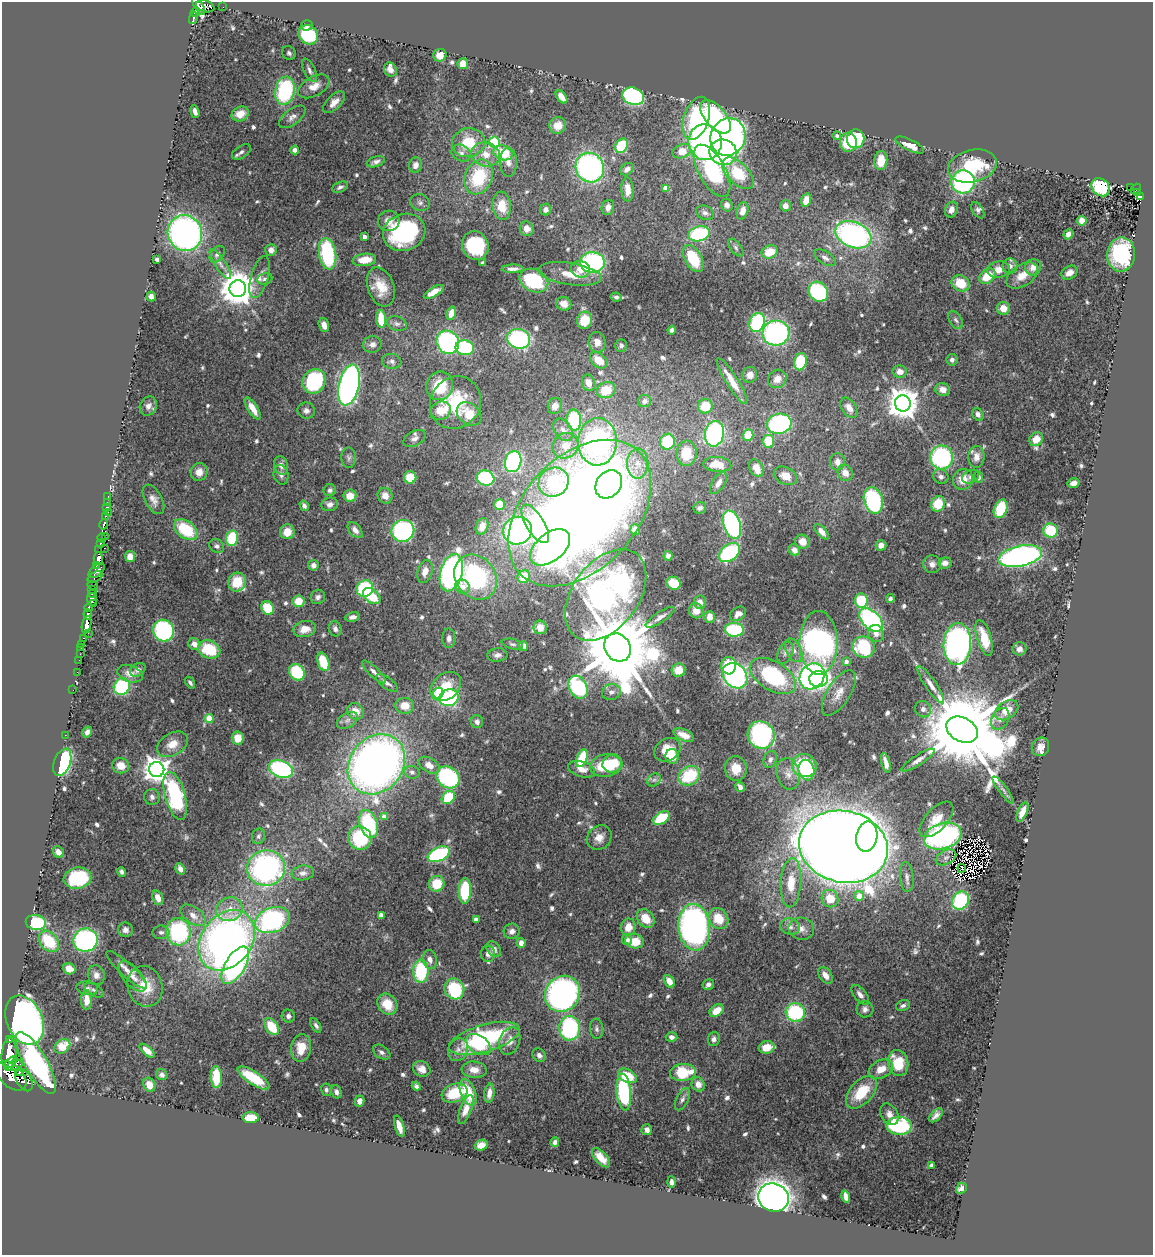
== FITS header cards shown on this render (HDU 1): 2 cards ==
NAXIS1  =                 1151
NAXIS2  =                 1253

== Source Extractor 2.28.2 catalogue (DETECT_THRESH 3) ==
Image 1151 x 1253 px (HDU 1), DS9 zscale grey, 1 PNG px = 1 image px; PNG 1155 x 1257 px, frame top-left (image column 1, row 1253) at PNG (2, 2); each listed source drawn as its Kron ellipse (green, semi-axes under 4 px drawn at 4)
Background 0.721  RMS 0.028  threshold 0.0827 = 3 sigma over >= 5 px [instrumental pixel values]
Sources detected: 695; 5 with non-positive FLUX_AUTO (blend fragments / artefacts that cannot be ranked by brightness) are neither listed nor drawn; of the other 690, the 500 brightest by FLUX_AUTO listed and drawn (190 fainter detections omitted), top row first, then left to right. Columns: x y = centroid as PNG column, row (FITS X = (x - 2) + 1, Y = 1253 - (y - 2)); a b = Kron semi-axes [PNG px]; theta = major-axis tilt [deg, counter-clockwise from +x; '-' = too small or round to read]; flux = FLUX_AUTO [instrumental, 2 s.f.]
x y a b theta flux
199 6 10 4 -57 720
205 6 9 5 -16 200
223 7 2 2 - 5.3
195 13 4 3 - 140
193 18 6 3 78 150
307 25 6 5 - 8.1
308 35 10 9 - 110
289 53 7 6 - 5.3
440 55 7 6 - 19
463 64 5 5 - 22
310 70 13 5 -64 7.7
390 70 7 6 - 11
314 86 17 10 28 24
285 91 14 9 80 190
633 96 11 8 -20 330
561 97 7 4 -53 19
334 102 13 7 45 14
195 111 6 4 -72 8.4
240 114 9 7 24 24
292 117 15 7 38 11
716 117 20 10 -49 200
696 118 22 12 71 190
558 125 8 8 - 22
837 135 4 4 - 5.2
728 137 19 17 64 610
856 139 9 8 - 110
494 142 5 5 - 140
705 142 18 16 -79 550
848 142 9 8 - 61
468 143 16 14 14 59
910 145 16 5 -25 27
622 146 8 5 55 100
295 150 4 4 - 7.2
682 151 9 6 23 30
241 152 10 6 34 6.2
723 152 13 13 - 220
461 153 10 8 -29 8.1
503 153 10 7 -16 67
486 154 15 12 -15 26
881 161 9 6 85 35
376 162 9 5 18 7.7
508 162 14 8 -90 14
415 165 8 6 72 12
972 166 24 16 13 130
590 168 15 14 - 430
627 169 7 5 37 9.4
712 171 29 13 -61 200
738 173 19 10 -45 73
479 177 18 13 66 100
963 182 12 11 - 290
340 187 8 5 22 5.6
1101 187 10 8 -46 120
1130 187 3 2 - 6
666 188 4 4 - 26
1136 189 6 3 52 65
627 190 12 6 -87 20
1138 193 4 3 - 42
1141 197 4 3 - 78
806 200 7 5 73 21
420 202 10 8 -16 7.2
727 205 6 5 - 7.5
502 206 14 9 -83 35
785 206 5 5 - 10
608 207 7 6 - 11
546 210 6 5 - 8.4
951 210 8 6 70 12
978 210 9 5 -56 4.9
742 211 9 5 74 19
705 213 9 6 -20 7.3
389 221 11 10 - 17
1082 221 5 4 - 18
527 229 7 7 - 13
404 232 21 18 18 250
185 233 18 17 - 700
699 234 11 7 13 170
1068 234 5 4 - 9.4
853 235 19 12 -23 480
364 236 4 3 - 11
475 246 14 13 - 140
736 247 10 5 -52 5.6
271 250 6 5 - 10
770 252 8 6 20 39
217 254 9 6 51 6.8
328 254 16 8 -80 160
1121 254 17 14 88 150
693 258 15 8 -60 81
825 258 12 6 -33 8.5
157 259 4 3 - 6.3
364 260 12 6 7 34
483 263 4 3 - 9.4
592 263 12 10 -2 300
220 264 17 5 -56 11
1010 266 7 7 - 8.8
1033 267 8 8 - 16
513 269 11 4 1 9.3
581 269 9 8 - 17
998 270 11 8 9 20
1069 273 8 6 31 16
570 274 32 11 -9 41
987 276 9 6 40 41
1022 276 17 10 34 28
260 277 22 8 74 18
265 279 8 5 8 5.3
534 281 15 11 -24 110
960 283 9 7 -32 48
381 287 20 13 -71 42
238 289 8 8 - 4600
434 292 11 4 31 17
818 292 11 9 -47 200
151 296 5 4 - 14
616 297 5 4 - 5.1
564 304 7 6 - 20
1003 308 6 6 - 24
451 313 7 4 74 14
381 319 9 5 -85 52
584 320 8 7 - 56
956 320 10 6 -59 6
757 322 9 7 69 200
397 324 10 7 -18 7
324 325 7 5 -70 13
672 330 4 4 - 5.4
776 333 13 12 - 360
519 339 12 9 -20 300
448 342 12 11 - 320
597 342 10 8 -79 17
372 344 9 8 - 11
621 345 6 6 - 4.9
465 348 9 7 -9 150
599 360 10 7 -39 31
952 360 6 5 - 5.9
392 361 10 7 -7 8.1
800 362 9 6 77 110
900 372 7 6 - 13
750 375 8 7 - 15
777 379 10 9 - 17
314 381 13 11 59 180
732 381 27 6 -58 36
588 383 8 6 -70 16
349 385 21 10 78 740
440 386 14 13 - 74
606 390 9 8 - 39
943 390 7 6 - 14
645 401 6 6 - 7.7
455 403 27 25 55 120
903 403 8 8 - 3600
148 406 10 8 61 11
555 406 8 7 - 15
705 406 7 7 - 43
253 408 12 5 -58 22
849 408 11 7 -56 18
306 411 9 8 - 8.3
440 411 11 9 30 38
469 414 14 10 -38 42
978 414 7 5 -53 8.1
574 420 10 7 -87 130
779 424 12 10 13 230
563 430 12 8 -55 13
714 434 13 9 78 320
748 435 5 5 - 45
414 438 12 7 29 9.3
1036 439 7 6 - 27
768 441 6 6 - 59
597 442 24 19 88 530
667 442 8 7 - 82
565 446 13 12 - 32
686 453 12 10 86 54
941 457 12 11 - 230
976 457 11 8 86 14
349 458 10 7 -88 6.3
513 462 11 8 73 320
837 462 9 7 90 13
638 464 15 10 89 24
717 464 14 7 -4 41
281 466 9 7 -71 10
756 468 9 6 -59 32
199 472 9 8 - 18
845 473 8 7 - 17
281 475 10 7 -74 7.1
785 476 12 8 -25 23
410 477 6 6 - 41
941 477 8 7 - 8.1
971 477 9 6 28 5.9
978 477 6 4 -89 7.3
485 478 9 7 -18 170
963 479 11 9 54 27
554 482 15 14 - 130
718 483 12 6 58 14
1074 483 6 4 12 10
609 484 15 12 52 210
330 490 6 6 - 5.4
108 496 3 2 - 7.3
350 496 6 6 - 24
385 496 8 7 - 18
153 499 16 8 -61 14
873 500 13 9 -75 170
107 502 2 2 - 9
330 504 8 6 15 9.1
938 504 8 6 65 51
500 505 5 5 - 44
304 506 5 4 - 5.7
107 507 4 3 - 45
700 508 6 5 - 5.5
1001 509 10 6 68 80
108 512 3 2 - 8.9
580 513 85 56 47 3100
105 516 4 3 - 180
104 524 5 4 - 280
535 524 22 9 -59 120
732 525 15 8 -71 340
482 526 8 6 71 23
635 529 5 5 - 15
186 530 13 8 -36 92
355 530 9 6 -50 11
403 531 11 10 - 320
517 531 14 13 - 410
1051 531 7 7 - 72
287 532 7 7 - 26
822 532 9 4 -51 13
105 536 2 2 - 22
102 538 4 3 - 85
232 538 8 6 82 83
802 542 7 7 - 19
101 544 4 3 - 480
881 545 5 5 - 12
217 546 8 6 -34 6.4
550 547 23 14 40 470
104 548 2 2 - 38
99 549 2 2 - 11
794 550 6 5 - 10
729 553 12 8 37 180
668 556 5 4 - 8.4
1020 556 22 10 11 590
130 557 5 5 - 16
98 559 6 4 90 1300
945 563 7 5 9 12
932 564 9 9 - 9.9
96 565 4 3 - 150
313 565 5 5 - 8.3
97 571 9 5 40 330
425 571 11 7 75 18
451 573 19 11 75 660
95 577 8 4 31 280
476 577 24 20 -53 250
524 577 7 6 - 46
237 582 9 8 - 56
674 583 7 6 - 51
93 586 5 2 - 85
463 587 7 6 - 16
365 589 9 8 - 130
92 590 2 2 - 30
92 594 4 3 - 140
606 595 51 33 53 680
372 596 10 6 -39 70
318 597 7 7 - 7.5
92 599 6 5 - 280
890 599 4 4 - 4.9
298 601 6 6 - 32
861 601 7 6 - 99
700 602 7 6 - 11
94 604 3 2 - 100
89 608 4 3 - 350
268 608 7 6 - 68
696 611 8 7 - 20
88 614 5 4 - 580
738 614 9 6 36 11
352 617 7 4 9 8
660 617 17 5 33 10
709 617 6 5 - 18
871 620 14 8 -46 290
87 625 9 4 79 1800
540 627 7 6 - 17
305 629 11 8 13 24
335 629 8 6 -71 8.3
163 630 11 10 - 220
734 630 9 7 -6 120
88 633 2 2 - 48
876 633 9 7 -58 12
83 638 4 3 - 17
449 638 10 6 89 8.7
984 638 18 7 -73 42
819 643 32 19 -89 750
82 644 2 2 - 11
194 644 6 5 - 16
512 644 11 5 -12 5.1
957 644 21 14 87 590
523 646 5 5 - 19
617 647 15 12 -53 33000
863 647 11 10 - 110
81 648 2 2 - 14
209 649 11 9 -21 77
1019 649 7 6 - 8.9
794 650 13 7 -64 13
785 653 11 7 66 9.4
80 654 2 2 - 10
497 655 10 7 5 8
79 660 2 2 - 9.7
846 661 4 4 - 8.5
323 662 9 5 -72 63
729 666 9 7 -84 44
138 670 8 6 36 7.2
678 670 7 6 - 31
77 672 2 2 - 12
297 672 9 7 -54 91
374 672 15 5 -44 9.3
130 674 13 8 -19 16
735 676 14 11 -49 450
773 676 25 14 -31 200
812 676 14 12 53 430
819 679 9 8 - 150
190 683 6 4 -54 5
387 683 13 5 -36 8.3
931 685 22 5 -56 16
122 686 9 7 59 160
446 687 17 12 40 43
578 687 12 8 -62 200
73 690 2 2 - 5.1
611 692 9 8 - 10
438 693 5 5 - 100
839 693 26 11 57 26
449 698 9 8 - 180
405 706 9 8 - 29
923 709 8 8 - 8.8
1007 710 13 8 35 30
355 711 9 8 - 27
209 718 4 4 - 65
1000 719 12 8 60 13
347 720 11 7 31 9.5
477 722 6 6 - 7.9
962 730 17 12 -30 41000
87 732 5 4 - 7.9
65 735 2 2 - 42
684 735 11 5 -24 22
761 735 14 13 - 330
238 738 6 6 - 31
172 744 17 11 31 26
1040 747 9 8 - 15
667 750 14 10 34 31
672 756 7 6 - 44
582 758 9 5 68 73
770 759 9 6 68 7
918 760 19 5 33 11
62 762 14 8 69 220
886 763 10 4 -77 12
376 764 32 26 53 1400
612 764 10 9 - 49
429 765 11 7 -32 14
606 765 16 11 9 77
804 765 12 11 - 140
121 766 8 7 - 23
736 768 12 11 - 32
157 769 8 7 - 2000
281 769 12 8 -20 270
582 769 14 7 -17 14
807 770 10 8 -75 81
412 772 8 6 -16 5.3
788 774 16 11 -75 19
689 776 11 9 32 97
448 777 12 10 -36 230
654 780 7 6 - 4.9
740 787 5 4 - 8.1
1003 790 17 3 -53 6.9
175 796 25 10 -75 250
152 797 8 7 - 6.9
448 797 7 5 41 80
1022 812 10 4 66 19
384 817 4 4 - 17
661 818 9 5 33 69
936 819 22 11 48 32
369 824 14 9 -71 140
258 836 8 6 68 4.9
867 836 15 10 79 300
943 836 19 12 17 390
360 838 12 11 - 100
599 838 13 11 44 19
843 847 45 35 -12 6800
58 852 6 5 - 12
439 854 12 7 24 240
946 857 11 6 28 5.4
266 868 19 17 7 430
962 868 4 2 - 5
180 869 6 4 -60 11
121 872 5 4 - 5.1
303 873 11 7 6 8.3
907 877 15 7 -85 9.8
77 878 14 10 9 140
791 883 25 10 87 49
437 884 8 7 - 52
465 891 13 6 87 120
859 896 5 5 - 28
158 898 7 5 -67 17
830 899 9 8 - 39
960 901 9 8 - 160
229 909 13 11 26 21
193 915 14 8 -35 16
381 915 4 4 - 22
646 918 10 8 -49 36
476 919 4 4 - 9.2
718 919 11 9 -56 46
272 920 18 12 20 310
36 923 10 7 -10 120
628 927 8 7 - 24
694 927 23 16 -84 670
790 927 10 8 -18 9.8
801 929 13 11 -11 16
125 930 7 7 - 7.6
512 931 8 7 - 9.8
161 932 8 7 - 6.6
178 932 13 12 - 210
86 940 12 11 - 320
227 940 33 25 52 1100
627 940 5 5 - 6.5
49 941 12 8 -49 76
635 941 9 7 -10 42
521 943 5 4 - 13
494 949 8 6 -52 11
488 954 8 7 - 9.6
430 959 9 7 -75 11
235 965 21 10 59 440
69 969 6 5 - 21
127 970 26 7 -42 19
421 971 11 7 -90 130
96 975 10 8 -72 12
825 975 9 6 -55 16
132 976 18 9 -48 17
669 981 7 5 -57 18
708 984 6 5 - 7.1
145 986 20 17 -73 47
87 988 11 7 -8 7.3
454 989 10 9 - 140
94 990 10 5 -30 6.2
563 994 18 17 - 530
860 995 12 6 -51 10
86 1000 10 5 -90 23
387 1004 11 9 -54 41
903 1006 7 5 23 4.9
865 1009 8 8 - 8.3
717 1011 8 5 38 27
795 1012 9 9 - 150
288 1016 6 6 - 7.1
25 1020 25 17 -66 1300
316 1025 8 4 -58 5.6
272 1027 9 6 -54 58
570 1028 12 10 -88 230
597 1029 10 6 -82 5.6
672 1037 6 5 - 11
484 1038 36 13 16 220
714 1039 7 6 - 7.5
9 1040 3 2 - 68
510 1041 14 10 70 20
478 1045 14 9 -35 53
62 1046 8 6 35 43
767 1047 8 6 14 28
301 1048 14 10 82 34
458 1050 12 9 64 12
147 1051 9 4 -41 11
382 1052 9 6 -35 6.7
9 1055 16 7 87 3900
539 1055 7 6 - 7.6
11 1062 7 3 40 990
36 1063 35 11 -60 370
898 1063 13 10 -77 71
14 1065 8 4 22 460
422 1069 9 7 -29 15
881 1069 13 8 27 28
474 1070 12 8 -5 18
19 1072 4 3 - 360
683 1072 13 8 5 80
162 1075 6 5 - 6.3
11 1076 18 11 -44 4200
627 1076 10 6 -28 54
216 1077 11 5 -89 58
254 1078 18 6 -33 73
24 1080 12 7 -61 620
698 1084 7 6 - 15
149 1085 7 6 - 20
416 1086 5 4 - 5.2
326 1090 6 5 - 5.5
336 1092 7 5 -74 7
468 1092 14 7 -68 59
624 1092 18 7 -84 200
861 1092 19 11 47 70
455 1093 13 9 19 61
489 1093 9 5 82 13
682 1099 12 6 64 7
360 1101 5 4 - 8.1
466 1110 15 5 69 18
889 1114 11 8 -58 12
936 1115 8 5 48 8.7
251 1118 8 5 -2 50
399 1126 11 4 -73 16
899 1126 13 9 -1 200
647 1130 5 5 - 8.4
555 1142 4 4 - 5.1
481 1145 6 5 - 20
601 1158 12 6 -49 23
931 1165 4 4 - 5.7
671 1182 5 4 - 7.6
961 1188 6 4 42 7.4
846 1196 6 4 -75 16
773 1198 16 14 -25 1600
At the frame edge (FLAGS 8, measured only in part): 1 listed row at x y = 199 6
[190 fainter detections neither listed nor drawn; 5 non-positive-flux detections neither listed nor drawn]